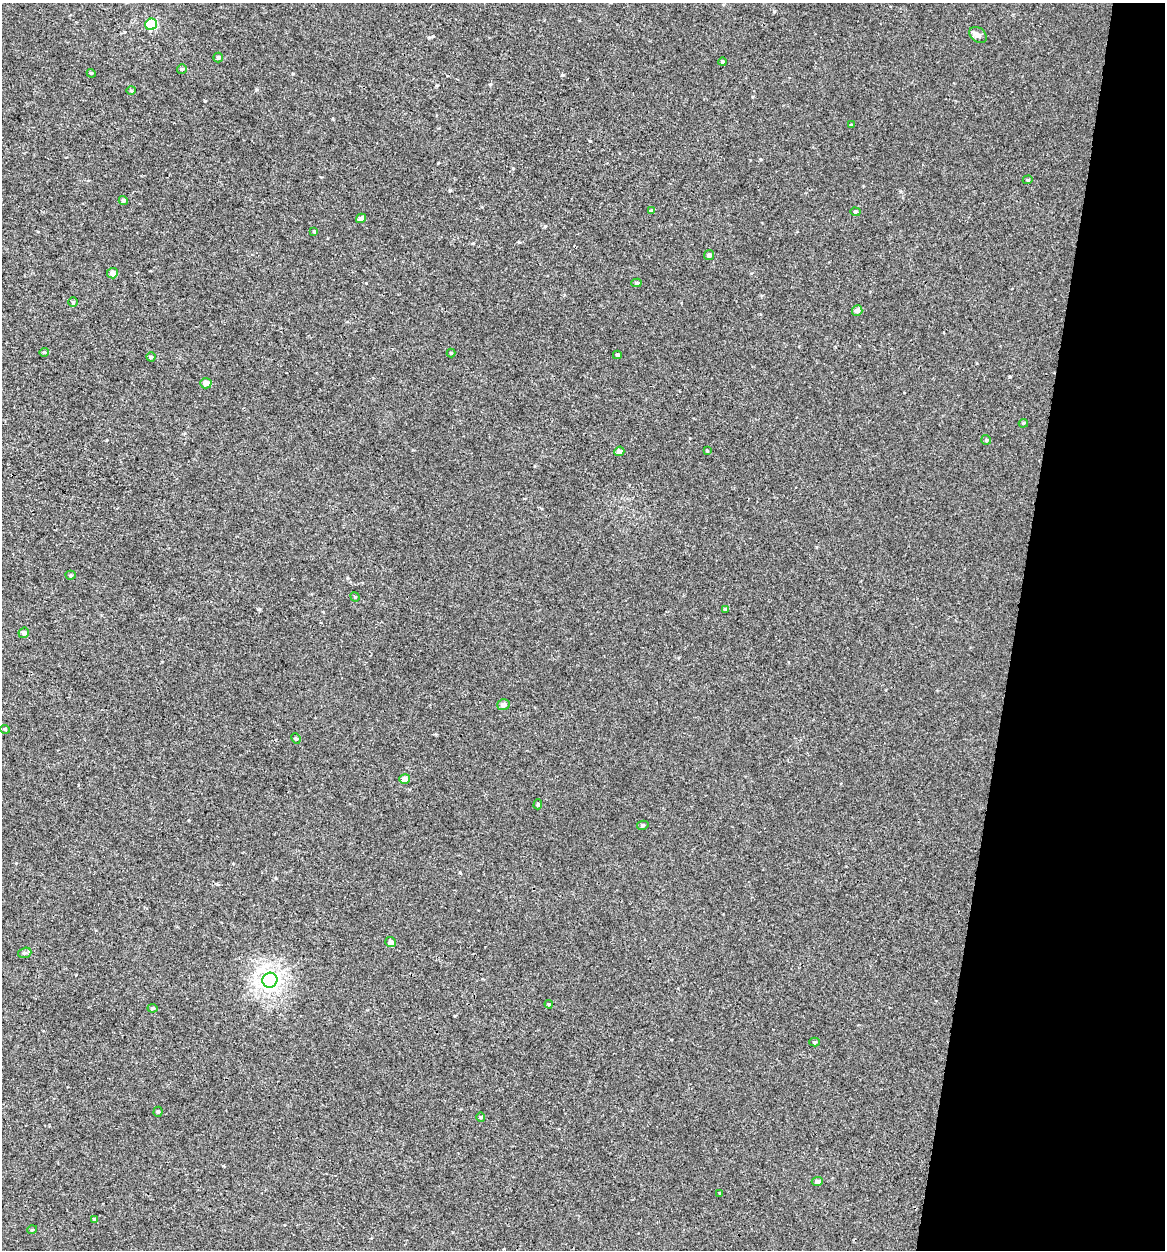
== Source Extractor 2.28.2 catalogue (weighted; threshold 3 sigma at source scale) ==
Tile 8 of 4 x 4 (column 4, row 2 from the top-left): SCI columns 3763-4925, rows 2519-3766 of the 5257 x 5027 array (HDU 1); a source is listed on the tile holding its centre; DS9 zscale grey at full resolution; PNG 1167 x 1252 px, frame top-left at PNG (2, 3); each listed source drawn as its Kron ellipse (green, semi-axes under 4 px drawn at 4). Shown black and unused: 13% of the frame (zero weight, under 3 of 4 exposures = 4% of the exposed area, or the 3 px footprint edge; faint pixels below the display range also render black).
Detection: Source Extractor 2.28.2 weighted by HDU 2 'WHT'; one run over the whole footprint, this tile lists its part. Background -2.61e-04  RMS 0.0026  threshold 0.0118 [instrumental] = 3 sigma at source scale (4.5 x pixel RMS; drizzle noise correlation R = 1.50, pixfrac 1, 0.0396/0.0396 arcsec/px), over >= 5 px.
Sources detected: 50; all 50 listed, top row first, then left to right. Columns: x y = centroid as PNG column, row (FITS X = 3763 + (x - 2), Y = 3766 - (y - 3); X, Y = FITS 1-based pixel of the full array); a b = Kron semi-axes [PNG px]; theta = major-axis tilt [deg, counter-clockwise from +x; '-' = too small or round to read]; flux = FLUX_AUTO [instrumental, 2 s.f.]
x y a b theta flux
151 24 6 5 - 15
978 35 9 7 -41 1.1
218 57 5 5 - 0.45
723 62 4 4 - 0.53
182 69 5 5 - 0.35
91 73 4 3 - 0.24
131 91 5 3 - 0.26
851 125 4 3 - 0.21
1028 180 5 4 - 0.3
123 200 5 4 - 0.49
651 211 4 3 - 0.33
855 212 5 4 - 0.34
361 218 5 4 - 0.96
314 231 4 3 - 0.27
709 255 5 4 - 0.91
112 273 5 5 - 1.3
636 283 5 4 - 0.33
73 302 5 5 - 0.4
857 310 5 5 - 1.1
44 352 4 4 - 0.3
451 353 4 4 - 0.22
617 355 4 4 - 0.36
151 357 4 4 - 0.4
206 383 5 5 - 1.5
1023 423 5 4 - 0.35
986 440 5 5 - 0.38
619 451 5 5 - 1.4
707 451 3 3 - 0.21
71 575 5 4 - 0.32
355 597 5 4 - 0.3
725 609 3 3 - 0.39
24 633 5 5 - 0.72
503 705 6 5 - 1.1
5 729 5 4 - 0.29
296 738 5 4 - 0.39
405 779 5 5 - 1.6
538 804 5 4 - 0.41
643 825 6 4 13 0.42
391 942 5 5 - 0.93
25 953 6 5 - 0.57
270 980 7 7 - 120
549 1004 4 3 - 0.29
152 1008 5 4 - 0.41
815 1042 5 4 - 0.35
158 1112 5 4 - 0.38
481 1117 4 4 - 0.29
817 1181 5 4 - 0.96
720 1193 3 3 - 0.18
95 1219 4 4 - 0.41
32 1230 5 3 - 0.2
Unlisted compact peaks at least as high as the median listed source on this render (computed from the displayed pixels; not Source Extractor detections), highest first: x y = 562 75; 545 226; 450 190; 433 36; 259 609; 774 11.